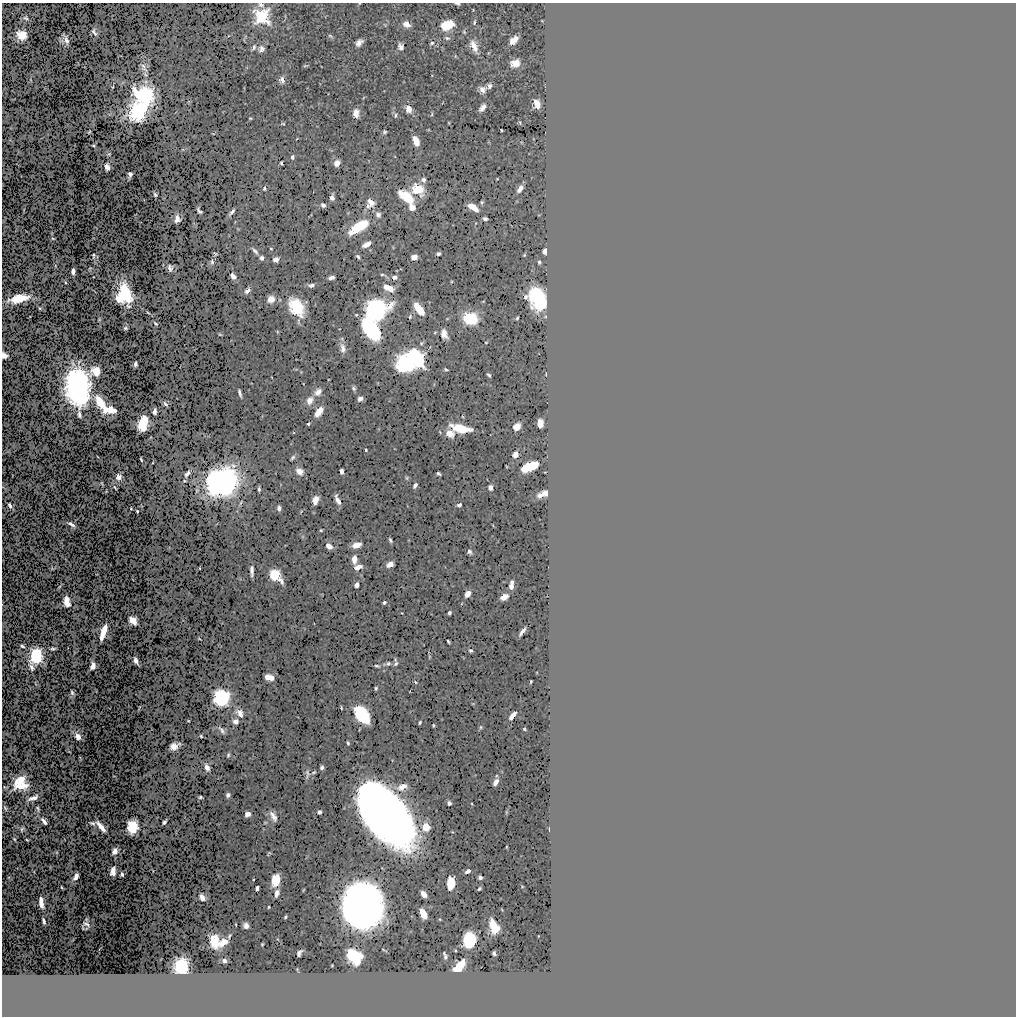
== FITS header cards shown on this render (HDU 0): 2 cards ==
NAXIS1  =                 1014
NAXIS2  =                 1014

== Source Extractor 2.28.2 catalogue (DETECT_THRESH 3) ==
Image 1014 x 1014 px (HDU 0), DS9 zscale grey, 1 PNG px = 1 image px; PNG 1018 x 1018 px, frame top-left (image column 1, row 1014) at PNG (2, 3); no overlay
Background 0.511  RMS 0.0055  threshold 0.0165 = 3 sigma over >= 5 px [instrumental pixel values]
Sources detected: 485; all 485 listed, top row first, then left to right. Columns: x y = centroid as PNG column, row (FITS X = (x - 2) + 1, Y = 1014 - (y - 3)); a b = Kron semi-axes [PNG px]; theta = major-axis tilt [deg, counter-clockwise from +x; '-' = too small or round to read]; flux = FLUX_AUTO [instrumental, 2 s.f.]
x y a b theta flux
359 4 5 2 - 0.45
457 4 6 3 -11 1.1
261 5 8 5 -13 1.8
473 10 3 3 - 0.4
262 16 11 11 - 49
285 16 7 3 -84 0.58
325 16 4 2 - 0.28
25 18 7 5 5 1.5
542 21 3 2 - 0.33
474 22 7 4 74 1.2
406 24 7 5 -24 5.2
385 25 8 6 7 0.94
447 25 12 9 17 15
288 28 5 4 - 0.44
464 31 8 6 80 0.99
94 32 8 5 -60 1.8
21 35 9 9 - 13
228 36 7 4 28 0.71
245 36 5 4 - 0.43
331 36 6 4 -37 1.1
447 38 9 6 -11 1.7
65 40 11 8 -62 2.3
244 40 5 2 - 0.42
513 40 9 6 45 6.5
359 42 9 6 40 4.1
432 43 6 5 - 1.1
437 45 9 5 35 0.77
401 46 7 5 -82 3.3
474 46 15 9 -68 7.5
254 47 8 5 54 1.9
442 48 4 2 - 0.37
261 49 6 6 - 3.3
423 51 4 2 - 0.35
488 53 3 2 - 0.46
456 56 5 3 - 0.65
515 63 8 6 17 9.9
305 66 5 3 - 0.81
321 66 3 2 - 0.29
247 67 5 4 - 0.44
144 69 23 8 -81 3.3
432 75 3 2 - 0.32
282 79 6 5 - 5.5
30 80 5 3 - 0.44
337 80 4 3 - 0.21
403 82 3 2 - 0.3
122 83 6 3 47 0.66
320 84 3 2 - 0.27
113 86 6 2 72 0.53
489 86 6 5 - 2.2
244 88 5 2 - 0.41
307 88 3 2 - 0.22
482 90 7 6 - 4.6
384 91 3 2 - 0.27
454 93 3 2 - 0.22
147 94 20 15 -26 46
328 94 2 2 - 0.3
364 97 5 3 - 0.48
189 102 4 3 - 0.59
318 103 5 3 - 0.43
442 103 4 2 - 0.34
245 104 3 2 - 0.19
301 104 4 3 - 0.21
537 104 8 6 -79 7.4
482 108 8 5 53 4
409 109 9 5 -51 5.8
139 111 17 15 50 64
223 112 3 2 - 0.29
356 113 9 6 -87 5.5
110 114 5 4 - 0.72
395 114 7 4 -51 1.6
432 114 6 3 76 0.73
250 118 4 3 - 0.7
283 123 4 4 - 0.74
449 123 4 3 - 0.53
519 123 4 3 - 0.6
317 126 3 2 - 0.23
11 128 3 2 - 0.24
428 130 4 3 - 0.45
501 130 3 3 - 0.6
89 132 4 3 - 0.51
384 132 5 4 - 1.2
213 133 5 2 - 0.53
297 138 4 2 - 0.4
533 139 3 2 - 0.26
10 140 3 2 - 0.27
416 141 8 5 -69 10
489 142 4 2 - 0.41
521 142 3 2 - 0.41
94 145 5 4 - 0.56
184 149 6 2 18 0.66
331 150 5 3 - 0.52
108 154 4 4 - 0.73
395 156 3 2 - 0.34
292 157 5 4 - 1.9
369 161 3 2 - 0.26
281 163 5 4 - 0.8
337 163 6 5 - 4.8
107 167 6 4 -73 5.8
130 175 7 4 75 1.7
300 175 5 3 - 0.34
497 179 3 2 - 0.44
423 180 6 5 - 2.1
264 188 4 4 - 1.6
418 189 11 9 -24 19
520 189 7 4 55 4
155 194 6 3 -61 1
332 197 7 4 83 3.4
406 197 16 8 -37 24
144 200 3 2 - 0.18
370 202 10 7 -38 4.6
482 202 5 4 - 0.97
323 205 5 4 - 2.4
368 206 6 4 58 1.4
412 207 7 6 - 4.1
473 207 11 5 -30 8.9
24 210 5 2 - 0.35
199 211 8 4 -59 1.5
231 212 9 4 53 2.4
348 213 5 4 - 0.56
378 214 20 7 -18 3
310 215 6 2 43 0.51
539 215 3 2 - 0.32
397 216 4 2 - 0.35
177 219 7 6 - 4.6
485 219 5 4 - 2
235 222 3 2 - 0.36
476 223 4 3 - 0.39
195 225 6 3 -60 0.53
453 225 3 2 - 0.25
359 227 20 9 33 22
238 229 3 3 - 0.47
52 233 3 2 - 0.35
229 235 3 2 - 0.26
53 238 4 3 - 0.56
367 244 8 5 29 5.7
393 247 5 3 - 0.46
271 249 4 3 - 0.65
370 250 4 4 - 0.48
255 251 10 4 -48 1.9
545 251 5 4 - 5.6
215 254 5 4 - 0.7
438 254 5 4 - 1.6
524 255 4 3 - 0.57
94 256 7 5 -54 0.88
358 256 5 3 - 1.6
414 257 6 5 - 6.3
262 258 5 4 - 2
276 260 6 5 - 4.3
211 262 6 5 - 1.5
539 262 4 4 - 1
163 265 3 2 - 0.26
55 266 3 2 - 0.41
170 268 7 6 - 2.2
90 269 5 3 - 0.51
73 271 6 4 -89 3.2
397 271 3 3 - 0.39
233 276 6 4 -59 4.9
384 276 11 3 -33 1.5
93 277 2 2 - 0.27
331 277 7 4 11 2.4
394 277 5 4 - 2.8
451 281 3 3 - 0.53
65 282 4 3 - 0.58
311 285 8 4 2 2.7
389 288 10 6 -14 11
247 290 7 4 53 2.6
94 291 5 2 - 0.38
125 293 18 9 -69 37
526 297 5 4 - 1.6
19 298 19 7 11 18
118 299 10 5 -52 7.2
271 299 7 6 - 5.6
538 299 18 12 -77 71
279 300 6 5 - 0.82
483 301 4 3 - 0.48
429 302 3 2 - 0.32
297 307 19 13 -61 32
40 308 4 3 - 0.72
375 309 16 13 20 160
419 309 11 6 -54 24
149 313 7 2 -35 0.72
356 315 5 3 - 0.76
30 316 3 2 - 0.26
410 316 7 4 73 0.9
545 316 5 4 - 0.64
447 318 6 4 36 0.71
470 318 10 8 -12 55
517 318 5 3 - 0.75
99 319 5 3 - 0.67
155 323 5 3 - 0.93
333 325 3 3 - 0.24
125 328 5 4 - 1.2
339 329 2 2 - 0.3
371 329 20 11 -57 75
55 332 4 2 - 0.28
277 332 4 3 - 0.67
435 332 4 3 - 0.67
220 334 5 3 - 0.66
444 334 10 6 -70 5.9
342 339 6 4 -50 0.74
486 342 4 3 - 0.61
422 343 8 5 47 1.1
342 348 11 6 -75 4
4 355 6 5 - 3.4
296 359 3 2 - 0.25
418 361 6 5 - 110
406 362 20 10 53 180
135 364 5 4 - 2.3
295 369 5 3 - 0.64
446 370 5 3 - 1.1
96 371 9 9 - 11
301 372 4 3 - 0.52
546 374 4 2 - 0.45
489 375 5 3 - 1.4
272 377 3 2 - 0.34
328 380 3 2 - 0.39
251 383 3 2 - 0.32
378 383 4 3 - 0.47
303 384 3 2 - 0.33
434 384 4 3 - 0.47
77 387 25 14 -83 300
354 388 7 4 -78 1.6
248 390 3 2 - 0.21
318 392 11 8 40 4.1
240 393 9 3 -74 1.9
360 399 6 5 - 3.1
310 400 12 9 53 5.3
100 402 11 7 -65 15
165 404 5 4 - 2.1
425 409 3 2 - 0.23
110 410 13 7 0 12
155 412 6 4 87 2.4
319 412 9 6 57 12
262 416 3 2 - 0.4
463 417 4 3 - 0.51
143 423 12 8 70 24
540 423 7 5 89 9.2
308 424 4 3 - 1
517 427 7 5 50 9.2
461 428 17 7 -13 25
378 429 4 3 - 0.48
293 432 3 3 - 0.42
440 432 8 4 -71 0.76
450 433 7 5 -53 11
151 438 4 3 - 0.37
291 443 3 2 - 0.3
395 449 3 2 - 0.3
366 450 4 3 - 0.96
8 451 3 2 - 0.31
515 454 5 4 - 6.7
293 457 8 4 50 1.4
141 459 5 2 - 0.61
153 463 3 2 - 0.41
507 466 4 3 - 0.49
529 467 13 6 24 32
300 471 7 6 - 6.3
341 471 5 4 - 2.7
545 472 3 2 - 0.34
187 473 8 4 54 2.5
275 473 3 2 - 0.24
438 474 5 4 - 1.4
12 475 3 2 - 0.22
119 477 5 4 - 7.8
407 478 6 5 - 0.95
457 478 3 2 - 0.22
184 481 4 3 - 0.58
222 482 21 17 28 290
102 484 5 3 - 0.62
51 485 5 3 - 0.3
280 485 5 2 - 0.4
415 485 5 4 - 2.5
4 487 5 2 - 0.48
491 487 5 4 - 4
115 488 5 2 - 0.59
197 489 14 6 82 1.9
259 489 6 3 89 1.4
106 491 3 2 - 0.4
544 493 11 5 22 8.1
315 500 9 6 68 6.1
338 500 13 5 -70 4.1
240 504 13 5 66 1.4
459 505 6 4 14 1.8
10 506 7 4 -51 2.2
141 506 3 3 - 0.33
407 506 3 2 - 0.33
279 508 6 4 -87 2.4
131 509 3 3 - 0.56
137 511 3 3 - 0.74
301 512 5 3 - 0.48
313 512 4 3 - 0.44
71 524 8 4 -35 2.6
493 525 5 2 - 0.43
321 530 4 3 - 0.8
302 536 5 4 - 0.9
390 540 6 3 -68 1.5
409 540 3 2 - 0.38
473 540 4 2 - 0.22
285 545 3 2 - 0.33
356 545 10 5 11 5.9
329 546 7 5 -26 6.1
169 548 3 2 - 0.28
470 552 6 5 - 2
66 559 6 2 -68 0.23
354 559 7 5 88 7.8
390 564 6 5 - 8.1
358 567 8 5 19 4.8
445 567 4 2 - 0.25
53 568 6 4 24 0.62
199 568 3 2 - 0.36
252 571 12 4 -88 3.2
97 574 3 2 - 0.31
275 575 8 7 - 26
361 575 5 4 - 0.46
240 579 4 3 - 0.41
281 581 8 4 -68 2.7
463 581 3 2 - 0.19
504 582 3 2 - 0.24
357 585 5 4 - 3.7
60 586 7 2 51 0.68
511 586 7 4 82 8.1
402 587 7 2 -40 0.28
467 594 7 5 56 5.8
322 595 3 3 - 0.41
504 597 7 5 34 6.7
66 601 8 5 -83 12
384 602 4 3 - 1.6
462 603 5 3 - 0.55
402 613 3 2 - 0.41
449 613 4 4 - 1.6
133 620 7 6 - 12
314 623 3 2 - 0.27
304 628 6 4 -77 0.46
522 631 10 3 54 2.9
103 632 13 5 74 16
199 639 4 2 - 0.44
448 641 5 3 - 0.78
22 646 5 4 - 1.3
53 648 8 3 -1 1.3
471 651 5 4 - 1.3
75 652 4 2 - 0.45
36 656 13 9 82 66
429 657 5 3 - 0.76
463 657 4 2 - 0.36
136 661 8 4 -61 2.2
395 662 8 4 -88 1.8
387 664 13 6 10 1.9
93 665 7 5 81 5.4
377 666 9 5 -10 1
537 673 2 2 - 0.28
269 677 9 6 -13 7.4
531 681 4 2 - 0.64
415 682 6 4 -38 0.87
36 683 6 4 -54 0.77
376 688 4 3 - 1.1
96 691 4 2 - 0.37
410 691 2 2 - 0.29
72 694 8 5 87 1.4
221 698 11 10 - 100
473 704 4 3 - 0.53
341 707 5 2 - 0.73
139 708 6 2 70 0.53
82 711 3 2 - 0.2
239 713 11 7 -49 4.5
362 714 14 8 -53 85
512 716 9 4 52 4.9
298 717 3 2 - 0.22
188 721 3 3 - 0.38
235 721 6 5 - 4
420 723 5 3 - 1
433 725 3 3 - 0.9
480 728 6 3 60 0.98
359 729 5 2 - 0.4
524 729 3 3 - 0.8
221 730 12 6 -23 2.7
77 736 10 6 -49 4.4
201 736 4 3 - 0.79
348 743 5 3 - 1.1
174 746 11 7 25 4.6
69 751 5 2 - 0.51
228 755 5 4 - 1
80 758 5 3 - 0.57
392 760 4 3 - 0.37
61 764 3 2 - 0.28
207 767 6 5 - 5.5
322 767 5 4 - 1.8
501 771 3 2 - 0.29
313 772 5 3 - 0.81
71 773 4 2 - 0.41
307 774 10 5 88 2.2
475 775 3 2 - 0.26
114 776 3 2 - 0.36
496 776 4 4 - 0.5
496 782 7 4 62 4.6
19 784 10 10 - 44
5 787 5 3 - 0.67
228 795 5 4 - 2.6
200 797 5 4 - 0.91
32 798 12 6 23 4.3
449 803 5 4 - 1.7
472 804 4 2 - 0.5
5 808 6 3 -66 0.99
38 809 7 4 -86 1.1
24 812 5 3 - 0.47
319 812 4 4 - 2
506 812 5 3 - 0.62
386 813 49 26 -52 1600
247 814 5 5 - 4.9
273 816 11 7 -57 4.5
44 821 10 4 -40 4.5
164 822 6 3 53 1.4
265 822 6 6 - 0.9
92 823 6 4 -17 1.5
132 826 11 9 85 23
101 827 12 5 -48 7.3
426 827 7 6 - 13
21 829 10 5 -25 1.5
549 829 4 2 - 0.47
176 832 5 2 - 0.16
452 832 4 2 - 0.49
14 839 5 3 - 0.65
64 839 3 2 - 0.26
27 840 4 3 - 0.65
61 841 3 2 - 0.22
506 847 4 2 - 0.44
115 851 7 5 54 4
56 853 5 4 - 0.67
269 854 5 4 - 0.75
307 857 5 3 - 0.47
115 858 3 2 - 0.27
50 867 3 3 - 0.44
382 868 4 2 - 0.49
153 870 4 2 - 0.32
34 871 4 3 - 0.36
113 871 7 5 83 6.2
468 871 6 4 22 2.9
122 874 4 4 - 1.8
76 877 8 4 58 4.3
480 877 4 4 - 2
9 878 5 3 - 0.64
253 879 3 2 - 0.37
276 880 11 7 76 17
450 883 11 7 85 14
522 886 3 2 - 0.4
62 887 5 3 - 0.63
257 888 5 4 - 1.9
479 889 5 3 - 0.93
303 890 4 3 - 0.58
277 893 7 4 74 4.1
424 894 7 5 -53 5.9
202 897 7 5 -46 5.4
41 903 11 5 -83 6.8
17 904 3 2 - 0.25
363 906 24 20 -75 1500
269 907 4 3 - 0.62
430 907 8 3 1 0.52
502 910 4 2 - 0.34
423 914 8 5 -65 14
285 917 4 3 - 0.87
86 919 4 3 - 0.41
440 919 3 3 - 0.53
44 921 6 3 -79 2.1
86 924 7 5 -24 1.3
235 924 3 2 - 0.5
246 925 6 6 - 3.5
494 927 13 8 -67 16
83 928 3 2 - 0.2
86 928 3 2 - 0.35
229 936 6 3 63 0.91
538 936 3 2 - 0.28
278 939 5 3 - 0.45
469 939 12 10 89 34
215 941 11 8 -79 23
224 942 9 6 52 6.5
262 944 4 3 - 0.62
384 950 6 2 -33 0.7
455 950 3 3 - 0.49
299 953 8 5 56 1.9
494 953 5 4 - 1.2
445 956 7 3 -73 1.7
354 957 13 10 -38 46
224 961 6 4 -9 2.1
332 965 3 3 - 0.49
181 966 11 10 - 55
459 966 12 6 47 21
297 970 5 3 - 0.52
At the frame edge (FLAGS 8, measured only in part): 5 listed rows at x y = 359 4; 457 4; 261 5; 4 355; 4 487